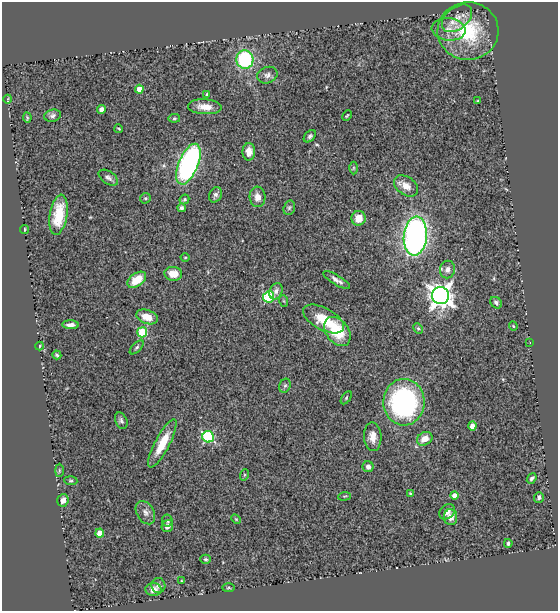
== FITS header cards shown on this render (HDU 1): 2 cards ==
NAXIS1  =                  556
NAXIS2  =                  609

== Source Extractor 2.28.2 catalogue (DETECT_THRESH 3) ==
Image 556 x 609 px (HDU 1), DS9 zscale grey, 1 PNG px = 1 image px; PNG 560 x 613 px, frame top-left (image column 1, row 609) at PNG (2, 2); each listed source drawn as its Kron ellipse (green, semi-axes under 4 px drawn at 4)
Background 0.461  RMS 0.053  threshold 0.16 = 3 sigma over >= 5 px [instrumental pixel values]
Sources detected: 85; all 85 listed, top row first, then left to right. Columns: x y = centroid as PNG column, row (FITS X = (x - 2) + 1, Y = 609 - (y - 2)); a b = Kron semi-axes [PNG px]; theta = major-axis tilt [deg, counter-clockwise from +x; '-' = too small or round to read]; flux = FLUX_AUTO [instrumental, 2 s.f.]
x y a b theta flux
457 18 17 11 39 40
448 29 17 11 -7 42
468 31 30 29 - 240
245 59 9 8 - 290
267 75 10 8 21 14
139 89 4 4 - 48
207 94 4 4 - 3.9
8 99 4 2 - 2.9
478 101 3 2 - 2.8
205 107 17 7 -3 40
102 109 4 4 - 18
347 115 5 3 - 3.1
52 116 8 6 14 10
27 117 5 3 - 3.8
174 118 6 4 8 4.6
119 129 4 2 - 3.4
310 136 7 5 46 8.7
249 152 9 6 89 25
188 164 22 9 67 860
353 168 6 4 89 4.7
108 178 11 6 -34 12
406 186 13 9 -36 31
215 195 8 6 64 10
257 197 10 8 -85 27
145 198 6 5 - 5.1
184 199 5 4 - 5.7
181 208 4 4 - 8.5
289 208 7 5 73 6.8
58 215 20 8 80 91
358 218 7 7 - 33
24 229 4 2 - 3
415 236 19 11 85 1300
185 257 4 3 - 2.9
447 270 9 7 78 17
173 274 9 7 -7 46
137 280 10 6 36 71
337 280 15 5 -31 18
276 291 8 6 68 14
441 296 9 8 - 3000
269 297 5 5 - 250
284 301 6 3 -71 3.7
496 303 6 5 - 8.7
147 317 11 7 -19 49
324 319 22 11 -28 89
70 325 8 4 -1 15
513 326 4 4 - 4
418 329 5 4 - 5.3
337 331 16 11 -52 140
142 332 5 5 - 200
530 342 3 2 - 3.5
40 346 4 3 - 2.9
137 347 9 4 45 6.6
57 355 4 3 - 5.9
285 386 7 5 67 6.9
346 398 7 4 55 5
404 402 23 20 89 660
121 421 8 6 -66 8.9
472 426 4 4 - 25
208 437 6 5 - 370
373 437 14 8 -86 37
425 439 8 6 31 39
162 443 27 7 62 83
368 467 5 5 - 14
59 470 6 3 -90 4.4
244 475 6 3 71 3.4
532 478 6 3 50 7.5
71 481 7 4 -4 5.2
410 493 4 3 - 4.4
454 495 4 4 - 25
344 496 6 2 5 3.4
539 497 5 5 - 10
63 500 6 5 - 20
447 512 8 6 45 19
145 513 12 8 -60 19
451 517 8 6 -85 25
236 519 5 3 - 3.6
167 520 6 5 - 7.5
167 526 6 5 - 13
100 533 4 4 - 57
508 543 4 3 - 6.7
206 559 5 4 - 5
181 581 4 2 - 2.6
158 586 7 7 - 11
229 588 6 3 0 4
153 589 8 6 -4 21